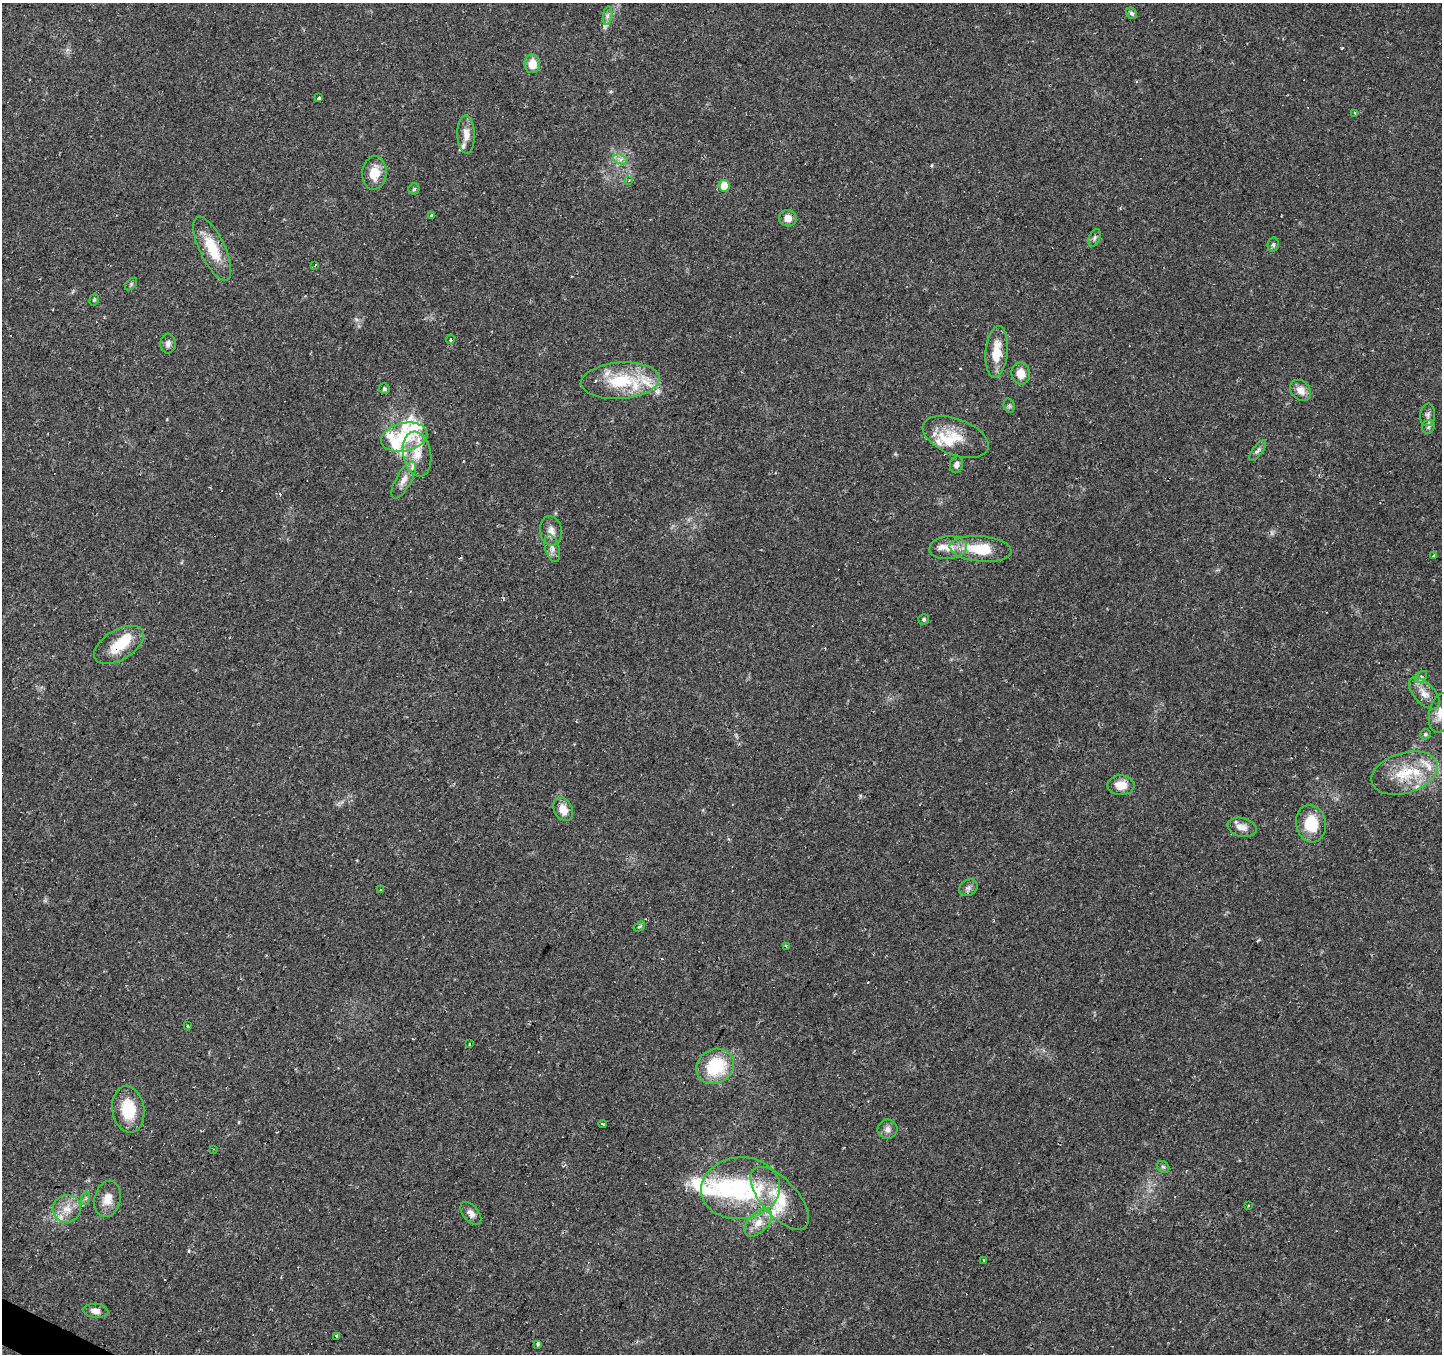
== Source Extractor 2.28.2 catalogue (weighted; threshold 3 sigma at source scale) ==
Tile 7 of 4 x 4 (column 3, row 2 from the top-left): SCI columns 2883-4322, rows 2897-4248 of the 5765 x 5860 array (HDU 1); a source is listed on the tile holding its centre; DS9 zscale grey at full resolution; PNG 1444 x 1356 px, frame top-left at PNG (2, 3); each listed source drawn as its Kron ellipse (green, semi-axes under 4 px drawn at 4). Shown black and unused: <1% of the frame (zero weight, under 2 of 3 exposures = <1% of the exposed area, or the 3 px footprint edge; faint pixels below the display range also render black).
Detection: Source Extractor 2.28.2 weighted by HDU 2 'WHT'; one run over the whole footprint, this tile lists its part. Background 0.0783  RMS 0.006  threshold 0.0268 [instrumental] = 3 sigma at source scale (4.5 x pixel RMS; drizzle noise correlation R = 1.50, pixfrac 1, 0.0396/0.0396 arcsec/px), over >= 5 px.
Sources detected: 113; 15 cosmic-ray / hot-pixel residue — neither listed nor drawn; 23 inside a brighter listed object's ellipse — not listed separately; the other 75 listed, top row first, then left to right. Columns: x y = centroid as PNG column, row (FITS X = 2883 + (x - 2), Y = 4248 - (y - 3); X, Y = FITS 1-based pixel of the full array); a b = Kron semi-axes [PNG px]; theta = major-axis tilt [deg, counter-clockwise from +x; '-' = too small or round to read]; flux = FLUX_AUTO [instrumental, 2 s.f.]
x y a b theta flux
1132 13 6 5 - 1.3
608 16 9 4 81 1.8
532 64 9 8 - 8.6
319 97 3 3 - 1.7
1355 113 3 3 - 2.7
466 134 19 8 -88 6
620 159 7 4 -18 2
374 173 17 12 85 11
629 181 4 3 - 0.73
724 186 6 5 - 9.7
414 189 5 5 - 1
432 215 3 3 - 3.6
788 218 9 8 - 5
1095 238 9 5 67 1.6
1273 245 7 5 77 1.3
212 248 35 12 -64 19
315 266 4 3 - 1.6
131 284 7 4 46 1
94 300 6 4 74 0.82
450 340 4 4 - 1.2
168 344 10 7 87 2.4
997 352 26 11 85 13
1021 373 11 9 -85 7.3
620 381 39 18 4 31
384 389 5 5 - 1.3
1301 390 12 9 -46 4.9
1009 406 7 5 -70 1.1
1428 415 11 7 84 2.5
1428 427 7 6 - 1.5
404 437 23 14 12 23
956 437 35 18 -21 17
1258 451 12 5 53 1.8
417 454 23 14 -80 11
957 465 8 6 77 2.6
404 480 21 7 61 5.4
551 531 15 11 -79 4.7
552 548 14 7 -74 3.5
948 548 19 11 4 7.6
981 549 31 13 -6 22
1434 556 3 3 - 2.1
924 619 6 5 - 1.1
119 645 28 15 31 17
1421 677 7 4 45 1.4
1424 693 20 10 -47 6.2
1441 713 20 11 78 6.7
1425 734 5 5 - 0.91
1405 773 34 20 17 25
1121 785 13 10 -2 7.2
563 809 12 9 -60 7.1
1311 824 19 15 -80 18
1242 827 15 9 -14 4.7
968 888 10 7 34 2.2
381 890 3 3 - 1.2
639 927 6 4 34 1.1
786 946 3 2 - 0.62
187 1025 3 3 - 1.9
469 1044 3 2 - 1.6
715 1066 19 17 31 32
128 1109 23 16 -81 19
603 1124 4 3 - 1.3
887 1129 10 9 - 3
214 1149 3 2 - 0.41
1163 1167 6 5 - 1
740 1188 39 31 5 53
86 1198 7 4 71 1.1
780 1198 39 18 -48 22
108 1199 18 13 75 7.7
1249 1205 2 2 - 0.67
67 1209 14 13 - 7.9
471 1213 13 7 -51 3.3
758 1223 17 9 45 7.3
983 1260 3 2 - 0.69
96 1311 12 7 -6 3.8
337 1336 4 3 - 8.3
538 1344 3 3 - 2
Overlapping masked pixels (flux is a lower limit): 3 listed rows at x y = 956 437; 119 645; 1405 773
Isophote crosses this tile's border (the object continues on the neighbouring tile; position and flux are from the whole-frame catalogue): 1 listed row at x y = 1441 713